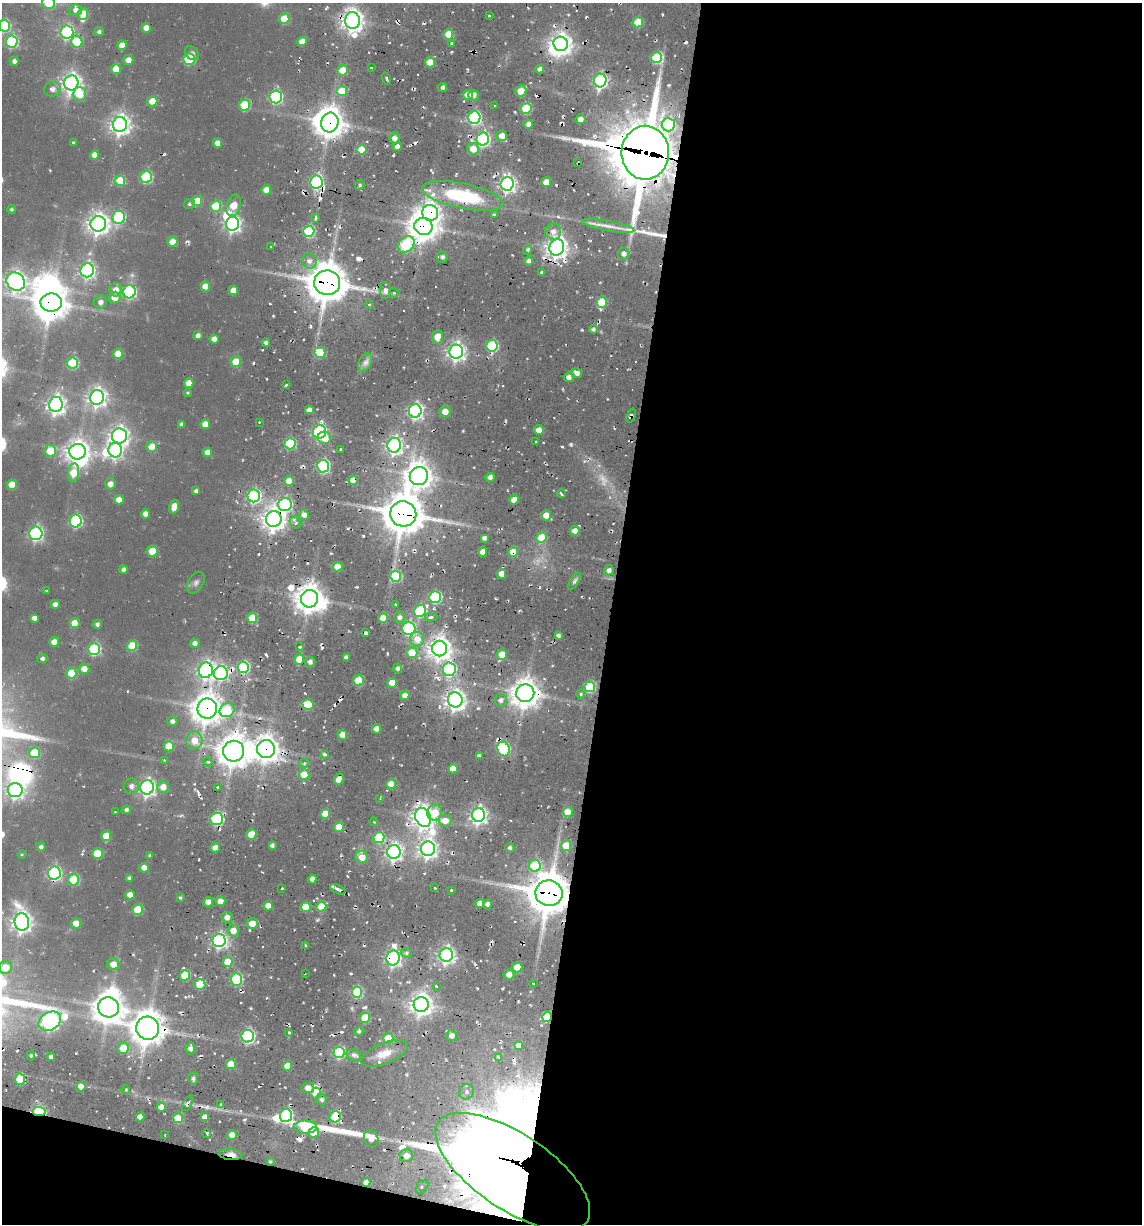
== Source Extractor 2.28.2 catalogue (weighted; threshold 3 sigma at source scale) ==
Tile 16 of 4 x 4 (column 4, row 4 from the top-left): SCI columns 4042-5181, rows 1-1222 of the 5312 x 5049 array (HDU 1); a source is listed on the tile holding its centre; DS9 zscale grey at full resolution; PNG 1144 x 1226 px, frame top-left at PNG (2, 3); each listed source drawn as its Kron ellipse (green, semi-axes under 4 px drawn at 4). Shown black and unused: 49% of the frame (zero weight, under 2 of 3 exposures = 12% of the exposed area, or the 3 px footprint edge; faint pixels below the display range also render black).
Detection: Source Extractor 2.28.2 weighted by HDU 2 'WHT'; one run over the whole footprint, this tile lists its part. Background 0.0829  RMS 0.0095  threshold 0.0426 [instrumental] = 3 sigma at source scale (4.5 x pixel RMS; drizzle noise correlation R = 1.50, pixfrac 1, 0.05/0.05 arcsec/px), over >= 5 px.
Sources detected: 432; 1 too faint to see at this stretch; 15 inside a brighter object's white glare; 40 cosmic-ray / hot-pixel residue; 1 long thin detection or spike segment (spike, bleed or trail) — neither listed nor drawn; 3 inside a brighter listed object's ellipse — not listed separately; the other 372 listed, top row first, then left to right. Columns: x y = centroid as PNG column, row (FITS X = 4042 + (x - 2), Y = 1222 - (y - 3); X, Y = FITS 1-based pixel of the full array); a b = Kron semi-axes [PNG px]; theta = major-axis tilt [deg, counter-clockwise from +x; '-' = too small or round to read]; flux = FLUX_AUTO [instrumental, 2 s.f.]
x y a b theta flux
48 3 7 6 - 25
76 10 7 5 -9 4.5
83 14 6 5 - 21
489 16 3 3 - 2.4
284 19 5 5 - 26
352 20 8 7 - 740
638 22 5 5 - 29
4 26 6 5 - 74
146 28 5 4 - 10
67 32 6 6 - 170
99 32 5 4 - 2
448 34 5 5 - 27
12 42 6 6 - 100
77 42 6 5 - 34
302 42 4 4 - 11
452 43 3 3 - 1.9
561 44 7 7 - 730
122 45 5 4 - 11
192 53 8 6 -43 4.1
656 58 5 5 - 60
189 59 6 5 - 45
128 60 5 5 - 7.6
14 61 4 4 - 3.8
430 62 5 5 - 20
371 67 3 2 - 0.88
116 69 5 5 - 16
540 69 4 4 - 3.5
343 70 5 5 - 19
386 79 6 2 -71 1.3
600 81 7 6 - 210
71 83 7 7 - 540
442 87 4 4 - 2.6
52 89 8 7 - 4.6
342 91 5 5 - 24
521 91 6 5 - 25
79 94 7 7 - 21
468 95 5 5 - 14
474 95 5 5 - 4.7
276 97 6 6 - 150
152 101 5 5 - 19
244 105 5 5 - 46
495 106 3 2 - 1.2
526 108 5 5 - 49
474 118 6 6 - 150
580 119 5 5 - 6
330 122 10 8 74 1200
120 124 7 7 - 580
528 124 4 4 - 4.5
668 125 7 6 - 110
502 136 5 5 - 9
394 138 5 5 - 5.8
483 139 6 6 - 200
73 142 3 3 - 1.6
218 143 4 4 - 9.7
397 147 4 4 - 6.3
473 149 6 6 - 13
362 150 5 5 - 19
645 153 27 24 -89 6500
94 155 5 4 - 7.6
578 163 3 2 - 1.1
146 177 6 6 - 90
120 181 5 5 - 27
316 182 6 6 - 190
546 182 5 5 - 12
507 184 7 6 - 370
360 185 5 4 - 1.7
266 190 5 4 - 13
463 196 41 12 -12 87
197 201 5 5 - 23
189 204 6 5 - 1.9
234 205 11 7 71 16
216 206 5 5 - 45
11 209 4 4 - 1.6
430 213 8 8 - 450
494 215 4 4 - 1.5
119 217 6 6 - 99
315 218 4 3 - 4.7
98 224 8 7 - 700
232 224 7 6 - 320
423 226 9 8 - 1200
608 226 26 5 -10 10
309 231 5 5 - 73
553 231 8 8 - 6.4
173 242 5 5 - 15
406 245 9 6 42 76
270 247 3 2 - 1.1
557 247 8 7 - 700
527 250 5 4 - 2
624 254 6 5 - 4.6
442 257 5 5 - 3.5
309 261 8 7 - 5.4
529 261 4 4 - 3.4
87 270 7 7 - 260
542 272 3 3 - 5
16 281 10 8 -43 500
327 283 13 12 - 2500
205 286 5 4 - 13
116 290 7 6 - 6.8
233 290 5 4 - 9.2
385 290 8 5 -81 5.4
129 292 6 6 - 140
394 293 5 4 - 1.5
114 297 6 6 - 10
51 302 11 9 -1 1500
100 302 7 6 - 3.8
602 302 5 5 - 38
370 304 3 3 - 3.1
593 329 4 4 - 2.5
198 335 4 4 - 3.8
437 337 7 5 82 11
214 339 4 4 - 6.9
266 343 4 4 - 2.5
492 346 6 5 - 84
456 352 7 7 - 470
320 353 5 5 - 39
118 354 5 5 - 19
236 362 5 5 - 26
365 362 10 6 63 4.6
72 363 5 5 - 68
577 373 6 4 -31 5.4
569 377 5 5 - 4
189 383 5 4 - 10
286 385 3 2 - 1.2
187 393 4 3 - 1.1
97 397 7 7 - 470
56 404 7 7 - 460
309 410 4 4 - 4.2
415 411 6 6 - 270
445 412 6 5 - 9.7
631 416 7 3 71 2.4
259 422 2 2 - 0.72
181 424 4 3 - 2.4
205 424 5 4 - 13
539 430 5 5 - 7.1
319 432 7 6 - 220
119 436 7 7 - 500
324 438 7 6 - 13
536 442 3 2 - 1.1
290 444 5 5 - 67
394 445 7 6 - 340
152 447 5 5 - 16
340 449 3 2 - 1
115 450 7 6 - 210
50 451 6 5 - 23
77 452 8 8 - 840
208 452 5 4 - 7.7
323 466 6 6 - 160
73 473 9 5 82 22
419 476 9 9 - 1100
490 477 4 4 - 4.4
353 480 4 4 - 11
289 481 5 4 - 13
110 484 5 5 - 6.1
12 485 5 5 - 21
196 491 4 4 - 3
561 494 4 2 - 2.5
254 496 6 6 - 180
119 500 5 4 - 9.4
514 500 5 4 - 13
285 504 7 6 - 180
174 507 7 4 73 8.8
146 514 4 4 - 7.5
403 514 13 12 - 2600
304 515 5 5 - 4.9
546 515 5 5 - 11
274 519 8 7 - 830
76 521 6 6 - 120
296 523 6 5 - 4
575 531 5 5 - 6.5
36 533 7 6 - 210
484 538 4 4 - 3.5
541 538 5 5 - 25
152 551 5 5 - 27
483 552 4 4 - 9.8
513 552 5 5 - 18
338 567 5 4 - 16
124 570 4 4 - 3.6
609 570 5 5 - 3.9
501 574 5 4 - 7.8
396 576 5 5 - 59
574 581 9 4 57 2.3
196 583 12 7 59 3.6
47 590 4 3 - 0.84
435 597 6 5 - 110
310 599 9 8 - 1200
55 604 4 4 - 4.1
395 604 3 2 - 1.4
420 611 6 5 - 85
399 617 6 5 - 3.7
431 617 6 4 2 2.2
34 618 4 4 - 3.8
252 618 5 5 - 32
383 618 5 5 - 18
75 623 5 5 - 16
97 624 4 4 - 2.7
409 628 6 6 - 130
366 633 4 3 - 11
558 635 4 3 - 2.3
417 639 7 7 - 13
54 642 5 4 - 8.8
195 643 5 4 - 4.1
132 646 5 5 - 34
300 647 3 3 - 1.3
94 649 6 6 - 110
440 649 8 7 - 890
412 653 5 5 - 22
502 654 5 5 - 12
346 657 4 4 - 3.3
42 659 5 4 - 2.3
299 659 5 5 - 21
310 662 5 5 - 4.1
243 667 6 5 - 83
398 668 5 4 - 3.2
84 669 5 5 - 9.1
449 669 7 6 - 150
206 670 8 7 - 360
72 673 5 5 - 30
221 673 7 7 - 190
358 680 5 5 - 37
392 683 5 4 - 11
590 687 5 5 - 61
525 693 9 9 - 1300
581 694 4 4 - 1.5
405 695 4 4 - 7.8
455 700 7 7 - 620
501 700 6 6 - 4.3
308 704 5 5 - 23
207 709 10 9 - 1400
227 710 8 6 31 42
172 721 5 5 - 3.2
376 729 4 4 - 8.7
342 735 5 5 - 8.4
194 741 9 8 - 13
169 746 5 5 - 21
266 749 9 9 - 1000
503 749 7 6 - 99
234 751 10 10 - 1500
34 753 5 5 - 27
324 754 4 3 - 4.3
479 756 4 3 - 2.8
164 760 4 3 - 0.9
208 762 4 4 - 1.4
304 763 5 4 - 3.3
453 769 4 4 - 12
304 775 5 5 - 16
339 779 6 4 69 13
391 784 5 4 - 19
131 786 8 7 - 4.3
147 787 7 7 - 370
163 787 6 6 - 8.6
217 787 3 2 - 1.2
15 790 7 7 - 330
380 798 4 2 - 1
126 810 5 4 - 2
115 812 2 2 - 0.58
568 812 5 5 - 17
435 813 8 7 - 19
325 814 5 4 - 15
478 815 7 6 - 370
423 817 10 7 -64 760
216 819 6 6 - 110
445 821 6 6 - 11
374 822 4 2 - 0.98
339 827 5 5 - 18
251 834 5 5 - 19
106 836 5 5 - 20
379 837 6 5 - 50
272 845 4 4 - 2.9
566 846 5 5 - 20
41 847 4 4 - 2.9
215 848 5 5 - 6.4
510 848 5 4 - 2
428 849 7 7 - 460
394 852 7 6 - 370
22 854 5 3 - 0.84
97 854 5 5 - 28
149 855 3 3 - 1.2
362 857 6 6 - 12
535 866 6 6 - 41
144 868 5 4 - 9.5
54 873 6 6 - 200
129 879 4 4 - 3.2
312 879 4 4 - 4.9
74 880 5 5 - 44
435 888 2 2 - 0.86
282 889 3 2 - 1.4
338 889 8 4 -26 3.2
452 890 3 3 - 4.9
549 893 13 12 - 3100
130 895 4 4 - 8.1
180 898 4 3 - 1.3
221 901 5 4 - 10
208 902 5 4 - 7.2
480 903 4 4 - 6.2
488 904 4 4 - 4.4
268 906 4 4 - 12
306 907 5 5 - 20
321 907 5 5 - 24
138 910 5 5 - 31
227 917 5 5 - 6.4
22 922 9 7 -83 570
76 924 5 5 - 18
252 924 6 5 - 12
233 931 6 6 - 9
219 940 6 6 - 260
305 945 3 2 - 0.95
406 953 6 4 -23 2.1
446 955 7 6 - 350
393 958 7 6 - 320
228 962 5 5 - 21
113 964 6 6 - 9.7
5 967 6 6 - 15
517 967 5 5 - 14
305 974 3 2 - 0.88
185 975 5 5 - 30
509 975 5 5 - 7.9
236 979 6 5 - 87
533 983 3 3 - 2
200 985 5 5 - 31
436 986 3 3 - 1.1
357 992 5 5 - 58
421 1005 7 7 - 750
108 1007 10 10 - 1400
547 1017 5 5 - 45
365 1018 5 5 - 31
50 1021 12 9 27 380
148 1028 11 11 - 1700
359 1031 5 4 - 2
289 1032 3 2 - 1.2
248 1036 6 6 - 170
452 1036 5 5 - 5.6
388 1038 5 5 - 29
518 1045 4 4 - 4.5
123 1048 6 5 - 21
190 1048 6 4 84 4.7
339 1052 6 5 - 83
384 1054 24 10 22 16
354 1055 7 5 -14 2.7
31 1056 4 4 - 1.6
51 1057 4 3 - 3.2
498 1057 4 3 - 3.8
231 1064 5 5 - 20
287 1066 5 4 - 16
193 1078 6 5 - 2.3
20 1079 5 5 - 39
81 1087 4 4 - 10
308 1088 6 5 - 6.8
126 1090 4 3 - 1.2
466 1092 8 7 - 5.5
316 1093 5 5 - 28
322 1100 6 5 - 2.3
187 1103 8 4 63 2.3
221 1104 3 3 - 1.3
161 1107 5 4 - 7
39 1111 7 4 -9 130
286 1115 6 6 - 120
140 1117 4 4 - 6.5
204 1117 4 4 - 7.1
335 1117 6 5 - 49
178 1118 5 5 - 31
306 1127 11 6 -1 52
207 1133 3 2 - 1.2
314 1133 5 5 - 17
165 1135 3 2 - 0.94
232 1135 4 4 - 10
371 1139 8 7 - 6.7
231 1155 12 5 -5 9.1
406 1156 7 6 - 7.2
270 1161 4 3 - 1.6
513 1172 89 38 -34 7200
366 1182 4 4 - 6.6
422 1187 8 5 55 5.9
Overlapping masked pixels (flux is a lower limit): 48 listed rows (the first 20) at x y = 352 20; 561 44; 330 122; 362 150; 645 153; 578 163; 316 182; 463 196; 430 213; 423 226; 406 245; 557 247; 327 283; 385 290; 51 302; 602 302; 631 416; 394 445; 353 480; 285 504
Isophote crosses this tile's border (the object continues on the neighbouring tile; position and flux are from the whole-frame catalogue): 2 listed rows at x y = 48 3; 4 26